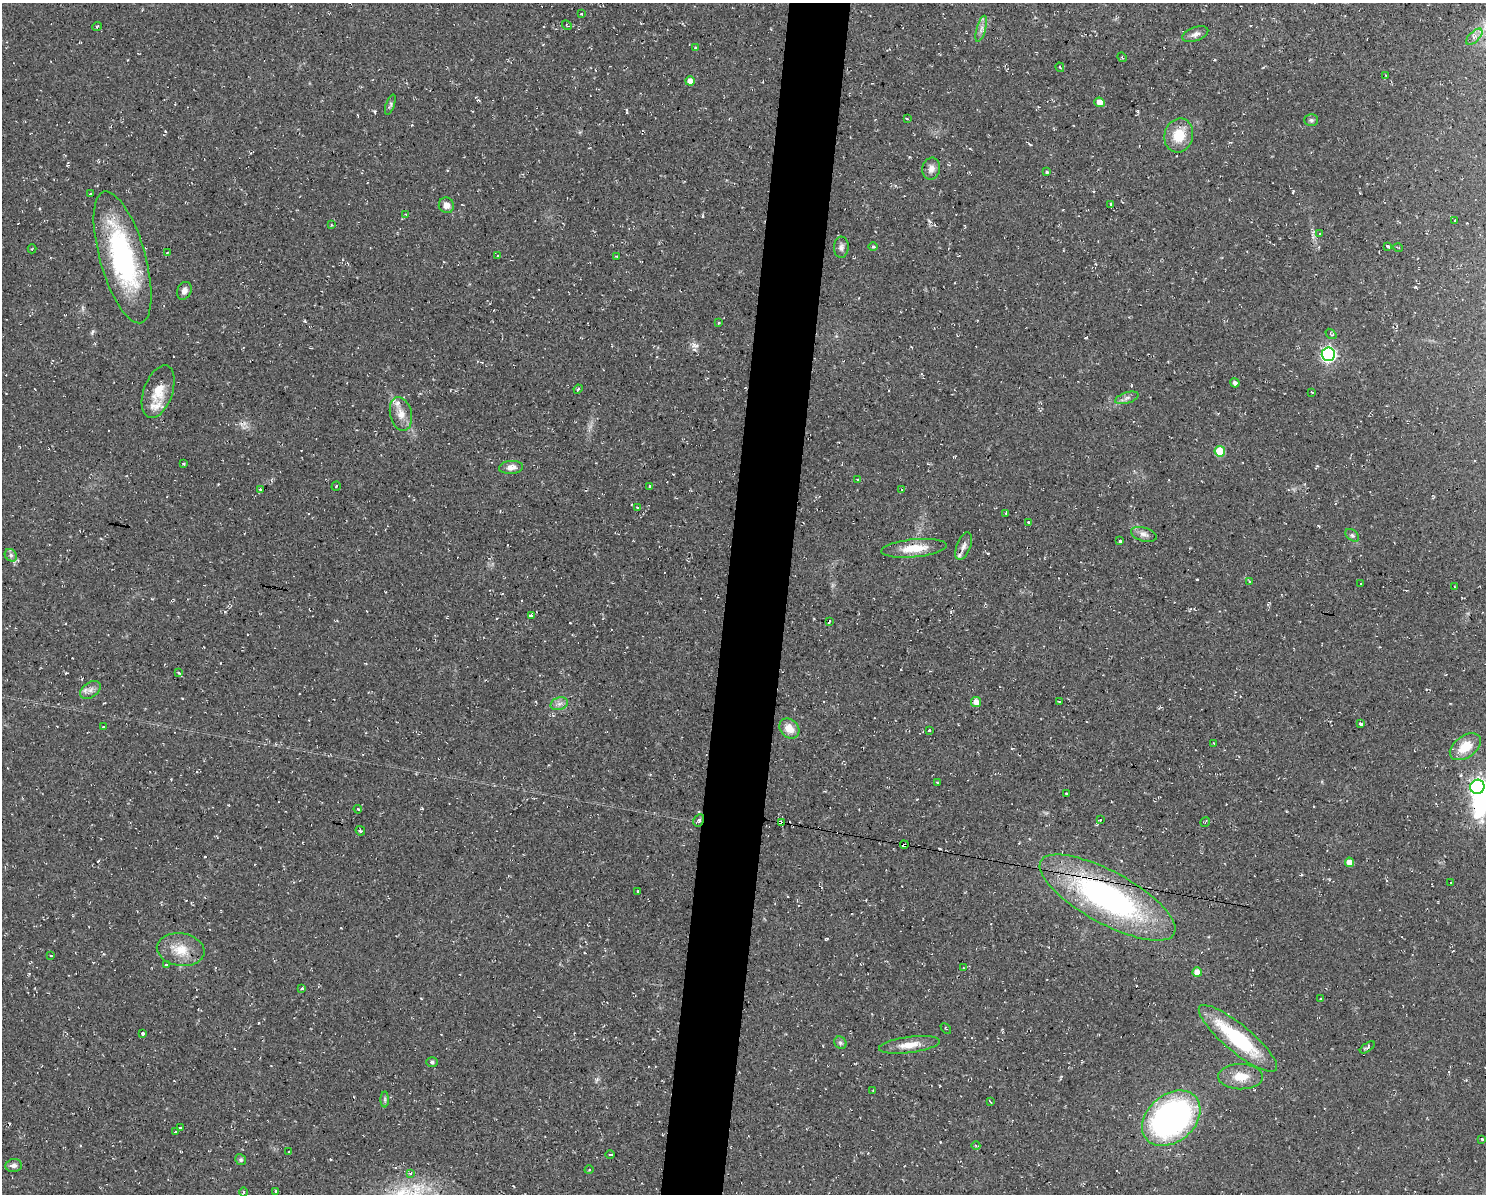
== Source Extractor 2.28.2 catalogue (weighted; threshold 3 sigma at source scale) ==
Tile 8 of 3 x 4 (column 2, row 3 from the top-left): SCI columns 1597-3080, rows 1193-2384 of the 4791 x 4769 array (HDU 1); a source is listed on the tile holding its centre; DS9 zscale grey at full resolution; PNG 1488 x 1196 px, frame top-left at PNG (2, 3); each listed source drawn as its Kron ellipse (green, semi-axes under 4 px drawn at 4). Shown black and unused: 4% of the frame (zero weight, under 2 of 3 exposures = <1% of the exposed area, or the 3 px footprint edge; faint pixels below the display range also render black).
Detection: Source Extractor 2.28.2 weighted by HDU 2 'WHT'; one run over the whole footprint, this tile lists its part. Background 0.0769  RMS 0.0099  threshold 0.0448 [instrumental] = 3 sigma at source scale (4.5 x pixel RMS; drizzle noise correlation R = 1.50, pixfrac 1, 0.05/0.05 arcsec/px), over >= 5 px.
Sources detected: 137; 1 inside a brighter object's white glare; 10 cosmic-ray / hot-pixel residue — neither listed nor drawn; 4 inside a brighter listed object's ellipse — not listed separately; the other 122 listed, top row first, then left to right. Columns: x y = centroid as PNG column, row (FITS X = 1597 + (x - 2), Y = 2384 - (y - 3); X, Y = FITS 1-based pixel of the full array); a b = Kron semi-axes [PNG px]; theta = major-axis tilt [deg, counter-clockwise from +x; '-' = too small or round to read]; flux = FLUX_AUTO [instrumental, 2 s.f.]
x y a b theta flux
581 14 2 2 - 0.86
567 25 5 2 - 0.59
97 26 5 3 - 0.97
981 29 13 4 74 4.2
1195 34 13 7 19 4.7
1474 37 10 5 44 3.9
695 48 3 3 - 0.94
1122 57 5 4 - 1.3
1060 67 5 3 - 0.85
1386 75 3 2 - 1
690 81 5 4 - 7.6
1100 102 5 4 - 8.7
390 105 11 4 70 2.1
907 119 3 2 - 2.9
1311 120 7 5 -1 1.9
1179 135 17 14 75 22
931 169 11 9 79 5.6
1047 172 3 3 - 1.8
91 193 4 3 - 0.84
1111 204 3 3 - 1.2
446 205 8 7 - 6
406 215 4 3 - 1.4
1455 221 3 3 - 1.9
331 225 3 3 - 0.9
1320 234 3 3 - 2.1
1387 246 3 3 - 7.1
841 247 10 7 87 4.1
873 247 5 3 - 1.3
1398 247 5 3 - 0.9
32 249 4 3 - 0.76
167 252 3 3 - 1.2
498 256 3 2 - 0.66
616 256 2 2 - 0.74
123 257 68 23 -74 150
184 291 9 7 65 4.3
718 323 4 2 - 0.77
1331 334 6 4 -39 1.4
1328 354 7 6 - 250
1235 383 4 4 - 3.5
578 389 5 3 - 1.2
158 392 27 14 70 19
1312 392 3 2 - 2.8
1127 398 12 5 18 3.5
401 414 17 11 -77 11
1220 451 5 5 - 39
183 464 4 3 - 1
511 467 12 6 4 6.3
857 479 3 3 - 1.6
336 486 5 2 - 0.82
650 486 3 3 - 7.9
260 489 4 3 - 2.1
902 489 4 3 - 0.75
637 507 3 2 - 0.7
1006 513 3 2 - 0.62
1028 522 3 3 - 1.6
1144 534 13 7 -17 4.8
1352 535 8 5 -40 2.2
1120 541 3 3 - 3.9
964 546 15 7 68 4.9
914 548 33 9 6 22
11 555 7 5 -46 2.4
1249 581 4 2 - 0.84
1361 584 3 3 - 2
1454 587 3 2 - 0.77
531 616 4 3 - 5.5
829 621 4 3 - 14
178 672 4 3 - 2.4
90 690 11 7 36 5.2
976 702 5 5 - 9.5
1059 702 3 2 - 1.2
559 704 9 6 18 4
1361 724 3 3 - 23
104 727 3 3 - 2.6
789 729 11 9 -45 12
929 731 3 2 - 1.8
1214 744 3 3 - 0.95
1465 747 17 10 36 21
937 782 4 2 - 0.76
1477 787 7 7 - 290
1066 794 3 2 - 1.2
358 809 4 3 - 1.1
699 820 6 5 - 2.2
1100 820 3 3 - 2.2
781 822 4 3 - 35
1205 822 5 3 - 1
360 831 5 4 - 1.5
904 845 4 3 - 9.7
1349 862 5 4 - 7.8
1450 883 3 3 - 2.9
638 891 3 3 - 1.4
1107 897 76 26 -29 270
181 950 24 16 -9 20
51 956 3 2 - 0.62
167 965 3 3 - 5.2
964 968 4 2 - 0.75
1197 972 5 4 - 8.2
302 989 3 3 - 3.3
1321 999 3 2 - 1.9
946 1028 6 2 -44 0.8
143 1033 3 3 - 4
1238 1038 50 13 -40 78
840 1043 7 5 -45 2.1
909 1045 31 8 7 13
1367 1047 9 4 34 2.2
432 1062 6 5 - 1.7
1240 1077 22 12 -1 17
873 1090 3 2 - 0.61
385 1099 8 4 89 1.8
990 1101 4 2 - 1
1171 1118 32 23 40 300
180 1128 4 3 - 2.5
176 1132 3 3 - 4.2
1482 1139 3 3 - 0.88
976 1146 4 3 - 0.94
289 1152 3 2 - 0.75
610 1154 4 3 - 1.4
241 1160 5 5 - 1.8
14 1165 8 6 8 3.9
589 1170 4 3 - 0.81
410 1173 4 3 - 1.6
275 1191 3 3 - 11
244 1192 5 3 - 0.95
Overlapping masked pixels (flux is a lower limit): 5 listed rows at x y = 123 257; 699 820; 781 822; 904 845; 1107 897
Isophote crosses this tile's border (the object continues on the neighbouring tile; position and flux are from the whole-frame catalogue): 1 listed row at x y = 1477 787
Unlisted compact peaks at least as high as the median listed source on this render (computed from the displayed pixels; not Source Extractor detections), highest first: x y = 694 345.